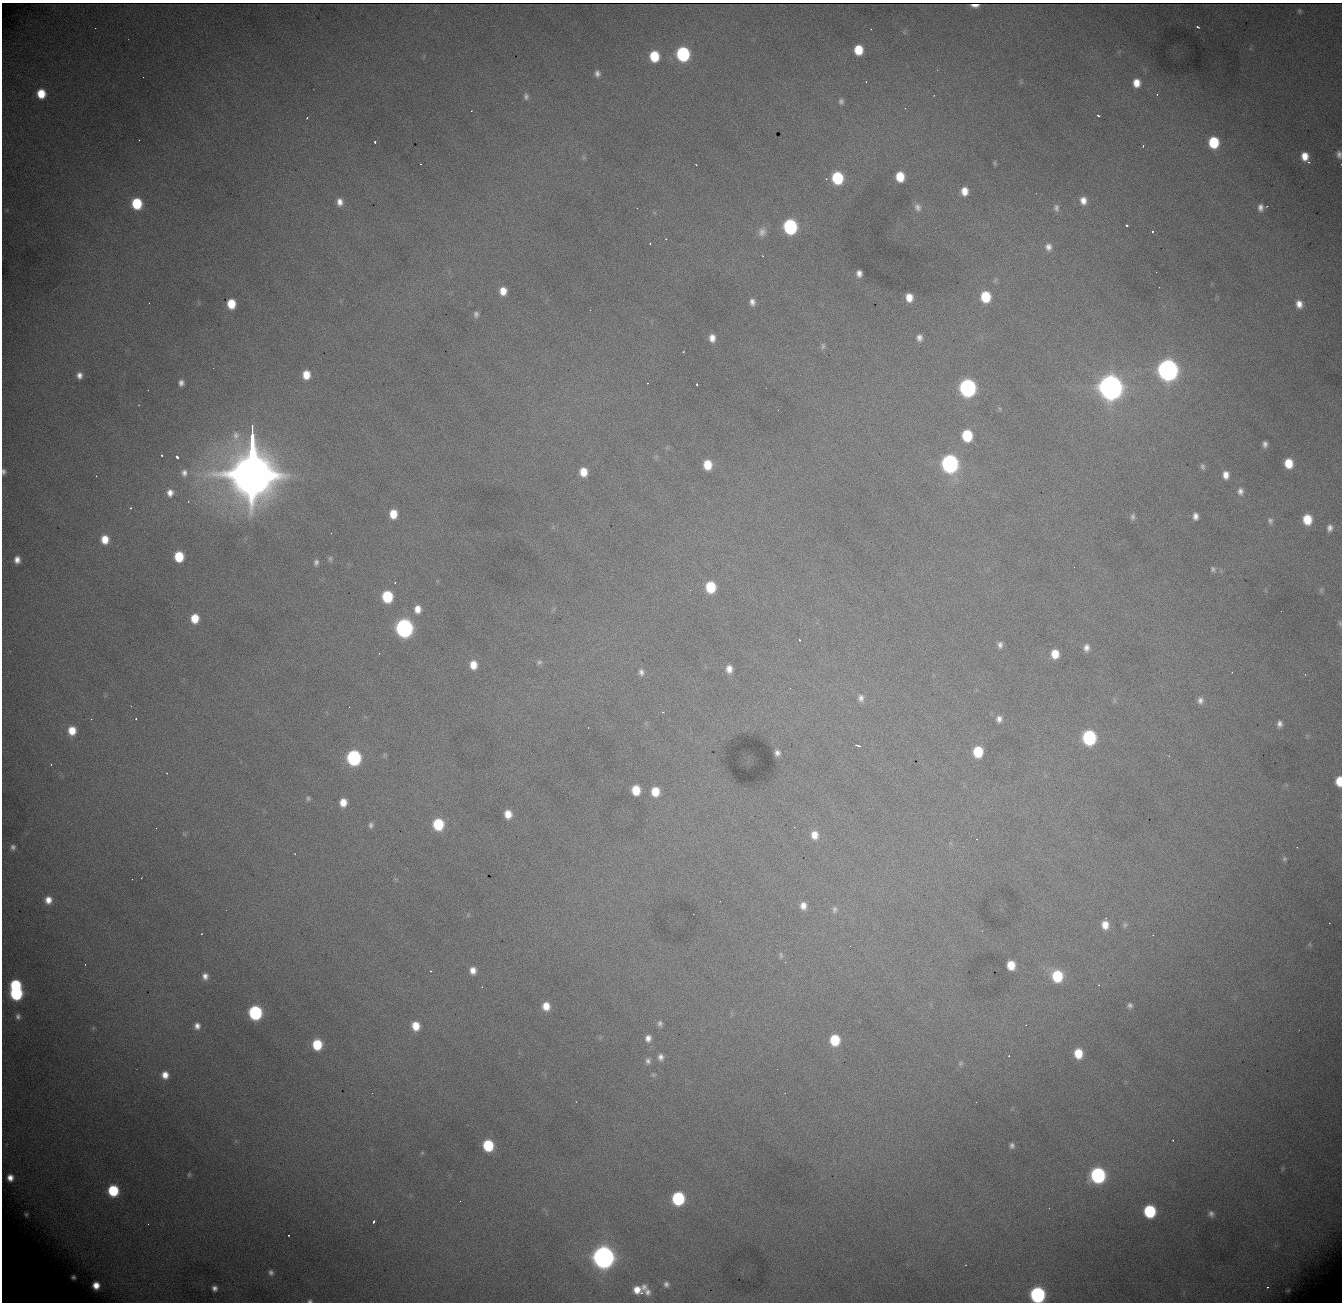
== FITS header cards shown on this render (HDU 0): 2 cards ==
NAXIS1  = 1340
NAXIS2  = 1300

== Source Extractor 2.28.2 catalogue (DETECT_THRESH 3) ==
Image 1340 x 1300 px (HDU 0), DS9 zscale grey, 1 PNG px = 1 image px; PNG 1344 x 1304 px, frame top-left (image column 1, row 1300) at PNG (2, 3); no overlay
Background 1790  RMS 22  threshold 65.1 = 3 sigma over >= 5 px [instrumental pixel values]
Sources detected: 207; all 207 listed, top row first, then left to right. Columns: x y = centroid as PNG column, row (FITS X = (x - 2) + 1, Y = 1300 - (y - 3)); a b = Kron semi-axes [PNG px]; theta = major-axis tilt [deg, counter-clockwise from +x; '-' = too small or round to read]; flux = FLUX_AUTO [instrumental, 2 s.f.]
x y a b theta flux
975 5 7 3 -2 1.4e+03
1299 11 6 5 - 2.3e+03
1198 27 3 2 - 2.7e+03
858 50 8 7 - 4.0e+04
683 54 9 8 - 2.2e+05
654 56 8 7 - 5.7e+04
597 73 9 7 84 6.6e+03
866 82 2 2 - 9.2e+02
1136 83 8 7 - 1.8e+04
41 94 8 7 - 3.5e+04
1157 94 4 3 - 1.0e+03
526 96 9 6 -87 4.9e+03
841 101 7 6 - 4.2e+03
1098 116 4 2 - 1.7e+03
307 117 3 2 - 1.8e+03
139 140 3 2 - 1.4e+03
375 142 3 2 - 3.5e+03
1214 142 9 8 - 7.0e+04
1143 146 4 3 - 1.3e+03
1339 154 9 6 -82 6.4e+03
1305 156 9 7 -81 1.9e+04
584 158 7 4 -18 2.2e+03
1308 162 4 4 - 2.0e+03
995 163 6 3 -77 2.2e+03
696 165 2 2 - 9.1e+02
900 177 8 7 - 3.7e+04
837 178 9 8 - 1.1e+05
964 191 9 7 -88 1.7e+04
1083 201 10 8 -79 1.4e+04
340 202 10 8 -85 1.1e+04
137 204 8 7 - 7.2e+04
918 207 13 10 -65 9.6e+03
1260 207 8 6 87 7.2e+03
637 208 2 2 - 5.9e+02
1056 208 11 8 -81 6.8e+03
7 210 6 4 47 1.9e+03
1127 225 3 3 - 4.4e+03
790 227 9 8 - 2.4e+05
1153 231 4 4 - 2.2e+03
762 232 12 10 66 1.0e+04
650 243 3 3 - 1.7e+03
1048 247 11 9 -84 1.0e+04
763 256 3 2 - 8.9e+02
859 273 6 5 - 7.9e+03
503 291 8 7 - 1.8e+04
909 297 7 6 - 1.8e+04
985 297 9 8 - 6.0e+04
752 302 9 6 -79 7.5e+03
149 303 2 2 - 6.4e+02
231 304 8 7 - 3.5e+04
1299 304 9 7 -75 1.2e+04
476 314 9 7 -88 5.1e+03
712 338 9 7 -87 1.2e+04
919 338 8 7 - 6.9e+03
823 346 9 5 83 3.6e+03
683 352 3 2 - 1.0e+03
1168 370 10 9 - 1.4e+06
79 375 7 5 -79 7.5e+03
306 375 8 7 - 2.3e+04
181 383 6 5 - 6.4e+03
648 383 2 2 - 1.1e+03
697 384 3 3 - 2.5e+03
1110 387 10 9 - 2.5e+06
967 388 10 8 -84 5.4e+05
1000 409 6 4 -46 2.0e+03
236 435 14 10 -90 1.5e+04
967 435 9 7 -85 7.6e+04
1265 444 6 5 - 5.6e+03
162 455 3 2 - 2.0e+03
177 457 3 3 - 8.5e+03
1288 463 8 7 - 3.1e+04
252 464 51 11 -90 2.0e+07
950 464 10 8 -85 5.6e+05
707 465 8 7 - 3.3e+04
1203 467 8 5 -71 3.8e+03
4 472 6 5 - 4.5e+03
583 472 8 7 - 2.3e+04
184 473 10 9 - 8.5e+03
1226 475 8 6 -88 1.2e+04
1240 491 9 7 -83 6.8e+03
170 493 9 8 - 1.1e+04
131 508 3 2 - 1.7e+03
393 514 8 7 - 2.6e+04
1195 516 7 5 -88 7.7e+03
1133 517 8 6 87 3.9e+03
1307 519 8 7 - 3.7e+04
1270 521 8 7 - 4.4e+03
1330 528 7 5 81 6.3e+03
331 533 2 2 - 6.9e+02
105 539 9 8 - 2.3e+04
179 557 8 7 - 5.2e+04
330 559 7 5 75 3.0e+03
17 560 7 6 - 9.9e+03
316 562 7 6 - 4.0e+03
1213 569 9 6 -47 4.1e+03
395 583 3 3 - 1.4e+03
710 587 9 7 -88 6.2e+04
1321 590 8 6 89 2.8e+03
387 597 8 7 - 8.4e+04
417 609 9 7 -87 1.5e+04
195 618 8 7 - 2.9e+04
1340 623 8 5 -82 2.6e+03
404 628 9 8 - 6.4e+05
799 640 3 2 - 1.2e+03
1000 645 8 6 -87 6.0e+03
1086 648 9 7 82 8.3e+03
379 653 3 2 - 2.1e+03
1055 654 8 7 - 2.4e+04
539 662 7 6 - 3.5e+03
473 665 10 8 -85 2.0e+04
729 669 10 7 -83 1.3e+04
641 672 9 7 -75 6.3e+03
861 698 9 8 - 7.1e+03
1200 700 9 8 - 7.2e+03
663 712 3 3 - 1.0e+03
136 718 3 2 - 1.8e+03
91 719 2 2 - 7.3e+02
999 719 8 7 - 7.0e+03
1279 724 7 5 88 6.3e+03
72 730 9 8 - 2.5e+04
1089 737 9 8 - 2.1e+05
858 746 5 2 - 3.1e+03
978 752 9 7 88 5.9e+04
777 753 5 5 - 5.3e+03
354 758 9 8 - 2.8e+05
167 773 2 2 - 7.3e+02
1339 781 8 5 89 3.1e+04
636 790 8 7 - 3.4e+04
655 791 9 8 - 3.0e+04
308 798 7 6 - 3.2e+03
343 802 8 7 - 1.9e+04
508 814 7 6 - 1.8e+04
438 824 9 8 - 8.5e+04
371 825 8 6 83 4.8e+03
184 834 8 3 -45 1.7e+03
814 835 10 9 - 1.6e+04
976 839 2 2 - 1.2e+03
13 847 6 5 - 4.6e+03
295 854 2 2 - 1.0e+03
1284 859 7 6 - 3.0e+03
141 878 3 2 - 8.1e+02
48 900 9 8 - 1.4e+04
803 906 8 7 - 1.1e+04
834 910 10 7 82 4.9e+03
1105 925 9 8 - 1.8e+04
1125 925 8 5 69 3.2e+03
982 931 2 2 - 6.8e+02
1309 944 6 4 -71 1.9e+03
850 946 2 2 - 2.1e+03
781 955 9 5 -78 3.1e+03
785 962 2 2 - 8.0e+02
1011 965 8 7 - 2.7e+04
473 970 8 7 - 1.2e+04
431 971 3 2 - 4.0e+03
205 976 9 7 -87 8.8e+03
1057 976 10 8 -83 7.5e+04
15 985 7 7 - 9.2e+04
16 993 8 8 - 1.6e+05
1130 1005 7 7 - 4.8e+03
546 1006 8 8 - 2.0e+04
255 1013 9 8 - 2.1e+05
18 1016 7 6 - 4.6e+03
660 1024 8 7 - 4.4e+03
197 1026 8 8 - 8.8e+03
416 1026 8 7 - 2.4e+04
648 1038 8 7 - 8.4e+03
835 1040 8 7 - 5.8e+04
317 1045 8 7 - 5.7e+04
1078 1053 9 7 -87 3.4e+04
1009 1056 3 2 - 1.4e+03
660 1057 8 6 -72 6.8e+03
648 1061 8 6 -89 5.1e+03
960 1063 8 5 43 3.0e+03
165 1075 8 7 - 1.4e+04
653 1075 6 4 6 2.1e+03
372 1093 3 2 - 1.4e+03
785 1093 2 2 - 1.2e+03
1173 1140 2 2 - 1.2e+03
488 1145 8 7 - 8.1e+04
1012 1145 7 5 -76 4.7e+03
422 1153 5 5 - 1.8e+03
1282 1169 6 4 73 1.9e+03
189 1175 6 5 - 2.3e+03
1098 1175 9 8 - 3.1e+05
10 1178 6 5 - 1.0e+04
113 1191 8 7 - 8.1e+04
678 1198 9 8 - 1.6e+05
460 1201 2 2 - 7.8e+02
1150 1211 9 8 - 1.2e+05
26 1214 5 3 - 2.1e+03
1211 1214 8 6 -76 5.3e+03
374 1221 4 3 - 2.8e+03
148 1224 2 2 - 8.1e+02
288 1235 2 2 - 1.2e+03
603 1257 10 9 - 1.7e+06
271 1273 7 6 - 5.1e+03
73 1277 5 4 - 3.7e+03
666 1284 7 6 - 4.9e+03
96 1285 6 6 - 1.5e+04
644 1287 10 8 80 7.3e+03
1267 1287 4 3 - 1.3e+03
214 1288 5 5 - 5.9e+03
637 1290 9 7 -34 1.7e+04
1288 1290 6 3 19 1.5e+03
647 1292 8 7 - 6.9e+03
1037 1295 9 8 - 3.5e+05
310 1301 7 5 4 3.7e+03
At the frame edge (FLAGS 8, measured only in part): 6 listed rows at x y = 1339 154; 4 472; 1340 623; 1339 781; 1037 1295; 310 1301